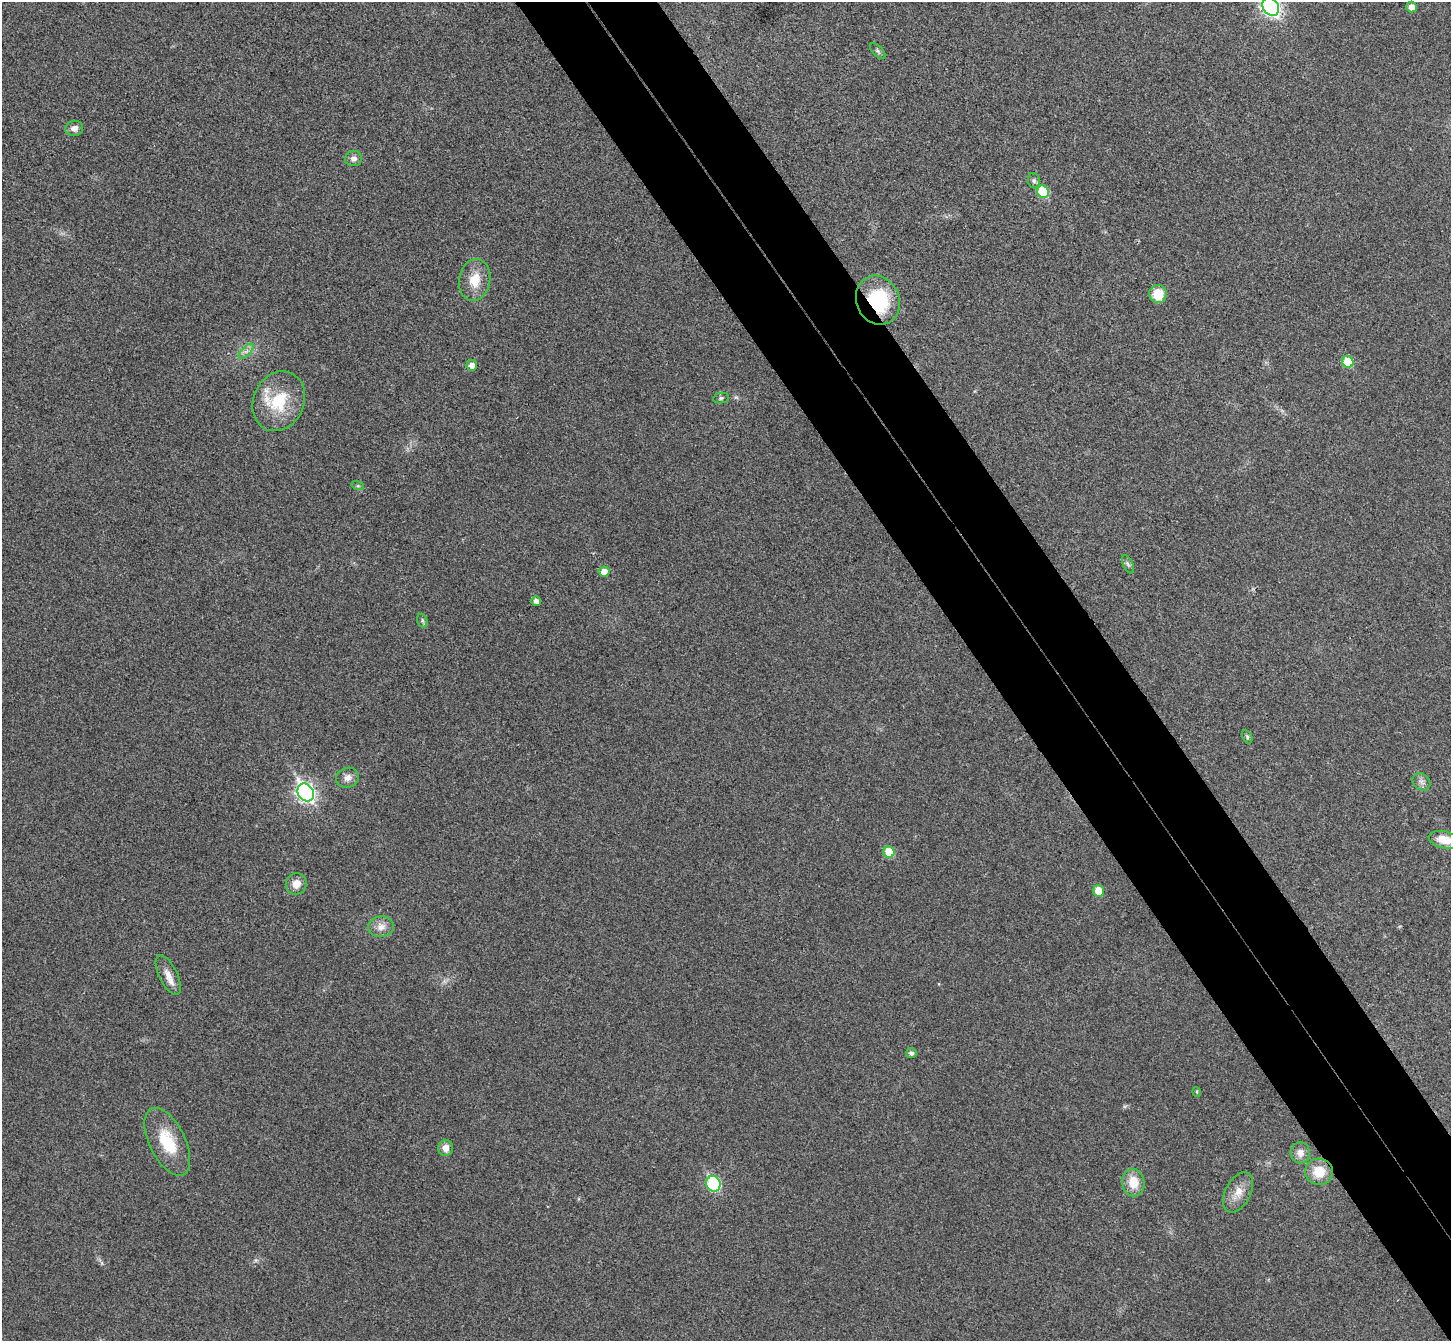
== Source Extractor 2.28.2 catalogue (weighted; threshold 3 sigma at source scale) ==
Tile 6 of 4 x 4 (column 2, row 2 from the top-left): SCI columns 1499-2947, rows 2871-4209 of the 5898 x 5875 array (HDU 1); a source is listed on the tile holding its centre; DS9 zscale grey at full resolution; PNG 1453 x 1343 px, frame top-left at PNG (2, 2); each listed source drawn as its Kron ellipse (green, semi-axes under 4 px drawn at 4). Shown black and unused: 9% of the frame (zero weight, under 3 of 4 exposures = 6% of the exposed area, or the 3 px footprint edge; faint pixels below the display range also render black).
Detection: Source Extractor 2.28.2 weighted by HDU 2 'WHT'; one run over the whole footprint, this tile lists its part. Background 0.0533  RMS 0.0066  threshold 0.0295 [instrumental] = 3 sigma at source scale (4.5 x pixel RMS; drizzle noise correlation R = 1.50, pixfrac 1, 0.05/0.05 arcsec/px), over >= 5 px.
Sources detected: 39; all 39 listed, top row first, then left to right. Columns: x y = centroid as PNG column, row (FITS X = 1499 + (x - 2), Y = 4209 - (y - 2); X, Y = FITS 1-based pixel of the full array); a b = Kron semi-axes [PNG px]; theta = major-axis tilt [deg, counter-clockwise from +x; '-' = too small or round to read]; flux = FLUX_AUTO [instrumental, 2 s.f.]
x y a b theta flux
1271 7 10 7 -55 230
1412 7 5 5 - 5
878 51 9 5 -46 1.3
74 128 9 7 11 3.6
353 159 8 7 - 3.2
1034 181 8 6 -74 1.6
1043 192 6 6 - 28
475 280 21 15 80 14
1158 294 9 9 - 13
878 300 25 21 -67 42
246 351 10 3 45 2.1
1348 362 6 5 - 19
472 365 5 5 - 4.6
721 398 8 5 11 1.3
279 401 31 25 66 32
358 486 6 4 -17 0.96
1128 564 10 5 -65 1.5
604 571 5 5 - 5.4
536 601 5 4 - 3.1
422 621 7 5 -72 1.2
1247 737 7 4 -64 1.1
348 778 11 10 - 4.2
1421 782 9 7 -41 2.7
306 793 9 7 -57 230
1444 840 16 8 -12 11
889 852 6 5 - 17
296 884 11 10 - 6.6
1099 891 6 5 - 11
381 927 13 10 6 5.5
168 975 21 9 -64 6.9
911 1053 5 5 - 2.2
1197 1092 5 3 - 0.58
167 1142 37 18 -64 25
445 1148 8 7 - 4.8
1300 1153 10 9 - 4.8
1319 1172 14 13 - 14
1133 1182 14 11 -81 13
713 1184 8 7 - 70
1238 1192 22 12 62 8.6
Overlapping masked pixels (flux is a lower limit): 1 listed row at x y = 878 300
Isophote crosses this tile's border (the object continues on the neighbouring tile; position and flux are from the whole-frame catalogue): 2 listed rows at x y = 1271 7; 1444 840